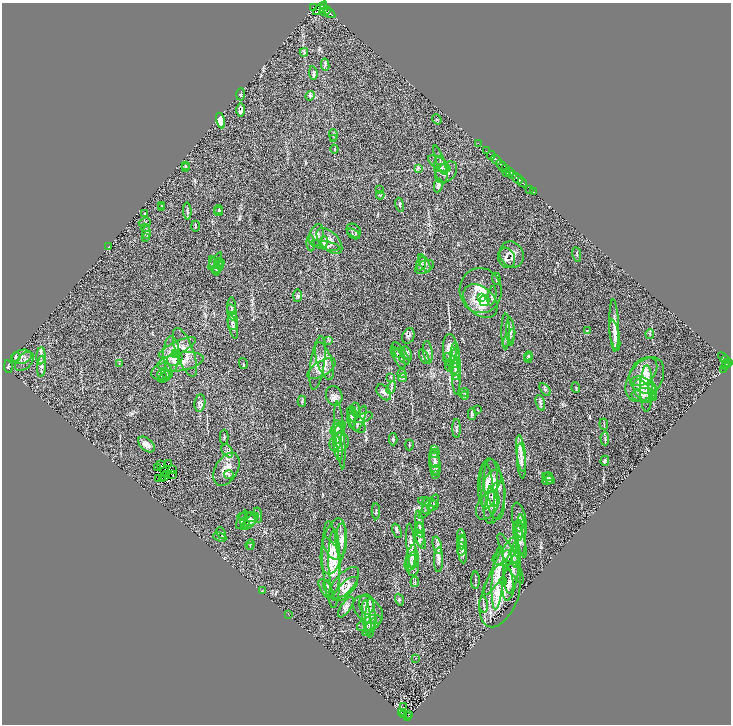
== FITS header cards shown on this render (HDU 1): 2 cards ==
NAXIS1  =                 1457
NAXIS2  =                 1444

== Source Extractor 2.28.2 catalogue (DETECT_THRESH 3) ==
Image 1457 x 1444 px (HDU 1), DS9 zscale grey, zoomed out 1/2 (1 PNG px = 2 x 2 image px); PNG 733 x 726 px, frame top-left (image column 1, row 1443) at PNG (2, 3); each listed source drawn as its Kron ellipse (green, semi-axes under 4 px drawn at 4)
Background 0.618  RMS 0.058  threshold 0.173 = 3 sigma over >= 5 px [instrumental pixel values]
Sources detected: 316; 38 cannot appear on this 1/2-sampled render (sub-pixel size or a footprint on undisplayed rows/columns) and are neither listed nor drawn; the other 278 listed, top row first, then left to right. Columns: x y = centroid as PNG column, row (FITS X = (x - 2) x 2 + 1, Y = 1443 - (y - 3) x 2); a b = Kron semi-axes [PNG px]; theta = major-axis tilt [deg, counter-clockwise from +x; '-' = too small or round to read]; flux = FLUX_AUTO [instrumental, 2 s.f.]
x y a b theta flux
314 8 2 2 - 72
320 8 9 3 42 3100
323 9 2 1 - 260
325 11 6 3 26 1500
329 13 7 2 -35 900
304 52 4 3 - 13
325 65 6 4 -82 19
313 73 7 4 -82 18
241 94 6 2 88 12
310 96 5 3 - 16
241 110 7 4 -89 30
437 119 5 3 - 11
220 120 8 4 -77 150
333 135 6 2 -89 11
333 139 3 2 - 5.3
478 143 2 1 - 26
334 149 4 2 - 8.1
486 151 2 1 - 31
491 155 4 2 - 1200
440 160 15 4 -70 38
496 160 5 2 - 1200
438 163 12 6 -34 53
185 165 3 2 - 7.5
501 165 6 2 -48 200
185 168 4 3 - 9.8
418 168 4 3 - 13
444 168 7 3 -5 25
506 168 2 2 - 370
441 170 14 6 -81 68
509 171 4 2 - 350
446 172 12 9 43 63
506 172 2 2 - 150
512 175 4 3 - 620
518 179 6 2 -42 1600
522 182 5 2 - 210
438 186 7 3 80 24
380 189 3 2 - 5.8
530 189 3 2 - 170
533 192 2 2 - 120
380 195 4 3 - 9.6
162 205 3 2 - 6.8
400 205 7 3 -80 16
162 208 4 2 - 7.8
219 209 4 4 - 13
187 211 8 3 -89 19
219 212 5 3 - 13
145 213 3 2 - 7.3
145 222 6 3 18 12
195 226 6 3 -88 13
145 228 4 3 - 9.9
354 231 8 6 -40 26
146 233 6 2 85 15
353 234 7 4 -31 18
316 235 11 7 74 54
146 237 4 3 - 9.2
329 241 16 9 -45 87
324 242 6 3 79 18
311 243 8 3 -88 22
325 245 15 4 -12 37
109 247 3 2 - 15
577 254 7 3 -80 13
512 255 13 11 -61 83
506 258 10 8 -72 50
215 261 10 3 54 20
424 263 10 4 -62 38
218 264 5 4 - 27
421 264 7 4 69 24
214 266 10 4 -71 30
219 267 8 3 57 27
425 267 10 6 28 35
217 269 5 4 - 14
496 279 6 2 -86 13
481 291 22 21 - 260
297 295 6 4 89 19
492 296 10 3 80 24
481 297 4 3 - 31
484 300 6 5 - 32
480 301 20 13 -42 240
231 306 9 4 89 26
232 313 8 4 -75 41
233 321 9 5 -88 43
614 325 26 4 -88 87
233 326 12 4 -76 40
587 331 3 2 - 4.4
506 332 18 3 90 33
510 332 14 3 -87 35
650 334 5 3 - 16
615 335 16 4 -79 65
408 336 8 6 68 30
509 338 10 3 60 25
329 340 4 4 - 15
177 348 20 6 25 92
450 348 14 7 -89 150
185 352 26 9 -70 130
428 352 11 4 -82 36
398 353 4 3 - 11
401 353 13 5 -55 35
407 353 7 3 -66 22
171 354 18 8 -90 110
175 354 2 1 - 6.8
41 356 9 4 86 40
528 356 4 4 - 14
16 357 5 4 - 22
22 357 10 7 13 54
424 357 8 4 -65 29
723 357 6 2 -40 170
398 358 12 4 -60 31
455 358 16 5 89 80
528 358 5 4 - 15
175 359 8 6 33 38
726 359 3 2 - 160
450 360 9 5 -42 40
24 361 11 7 47 44
324 361 20 7 -72 93
181 362 23 9 10 130
243 363 5 3 - 11
318 363 27 7 82 110
726 363 4 3 - 190
729 363 3 2 - 310
119 364 3 2 - 5.6
456 364 16 5 -88 90
450 365 6 4 80 30
725 365 3 3 - 180
41 366 10 4 86 35
8 367 6 2 -82 13
321 369 16 7 32 89
455 369 7 5 -58 43
724 369 3 2 - 25
643 371 16 11 48 150
161 372 10 8 23 44
166 374 6 3 -63 17
402 374 5 2 - 9.2
162 375 6 3 -62 16
456 376 19 4 -89 56
166 377 8 4 33 26
391 377 3 3 - 9.1
403 378 4 2 - 8
645 379 25 16 55 260
643 385 13 7 -22 99
391 388 7 3 65 16
576 388 5 2 - 7.1
545 389 7 4 -52 18
647 389 23 6 90 120
643 391 13 7 -56 90
653 391 10 2 -82 22
384 392 9 6 -51 36
464 393 5 3 - 9.3
464 395 4 2 - 6.3
643 395 12 7 -2 63
334 396 10 8 -71 52
302 401 5 3 - 12
200 403 9 5 83 46
540 403 8 4 -72 24
356 410 8 3 -78 16
477 410 4 2 - 7.9
353 414 7 4 89 27
472 414 6 3 88 16
351 417 11 2 -83 24
360 418 13 4 69 45
364 418 9 4 22 24
357 423 11 6 -54 43
604 424 5 2 - 13
338 428 9 4 31 40
457 428 9 3 -88 18
337 432 12 5 -89 66
340 435 33 4 -85 100
224 437 7 2 -90 13
337 437 13 3 85 44
605 438 7 2 -87 16
393 439 6 2 -90 14
339 443 10 9 - 72
146 444 10 6 -42 57
409 445 5 2 - 7.5
338 448 12 4 -82 44
434 450 4 2 - 10
227 451 7 5 -56 30
434 453 5 4 - 20
521 453 18 4 -83 100
435 459 9 5 -77 48
521 461 18 4 -86 72
605 461 5 3 - 16
168 463 2 1 - 7.1
435 464 11 5 -87 60
160 465 2 1 - 4.3
157 468 2 2 - 8.4
172 469 2 1 - 7.3
227 469 18 11 61 150
436 470 5 5 - 26
165 472 3 1 - 5.5
172 474 2 1 - 2.3
435 474 4 3 - 11
166 475 2 1 - 2.2
229 475 4 4 - 17
164 476 2 1 - 0.081
549 476 5 3 - 13
162 478 3 2 - 12
549 478 7 4 -38 17
158 479 3 1 - 20
548 480 6 3 22 13
492 481 13 8 58 99
488 483 25 10 87 150
494 489 30 10 -83 220
487 493 30 6 -86 140
493 497 10 4 -77 34
428 502 11 4 -12 32
495 502 22 9 74 150
426 505 8 3 87 21
488 505 15 9 58 110
433 506 6 4 30 19
429 507 14 5 52 47
376 511 8 2 89 15
258 515 8 3 -82 18
248 517 10 3 -8 26
250 519 7 6 - 34
242 520 10 4 63 29
519 520 18 6 -80 85
250 522 11 4 44 42
419 522 11 2 -84 24
245 523 5 3 - 18
518 525 6 4 -83 27
420 530 8 3 -76 21
397 531 7 3 -69 17
519 532 9 4 85 37
221 533 6 3 -67 12
420 534 12 5 -89 39
521 535 21 4 -88 76
220 537 7 3 -20 16
461 538 9 4 -83 37
420 539 10 4 -67 28
341 540 16 6 89 87
520 540 18 4 -74 55
461 542 7 4 90 28
250 544 5 4 - 14
437 545 9 3 -75 31
333 546 28 11 78 260
411 546 22 4 -86 76
462 546 9 4 83 40
250 547 3 2 - 6.6
331 549 13 5 -57 66
462 553 11 4 -83 34
516 555 13 4 -90 45
412 557 11 5 80 61
506 558 14 7 6 79
511 558 27 6 -65 120
439 560 12 4 87 40
334 561 31 6 -90 190
412 561 10 6 62 46
331 565 43 8 -86 260
501 565 34 7 62 180
413 566 10 6 -89 49
511 574 27 7 81 140
498 578 32 6 86 160
475 580 9 2 89 14
415 582 5 4 - 16
504 582 2 2 - 7.4
509 582 12 4 -85 36
344 583 20 9 48 100
327 586 6 3 -74 19
326 589 11 5 -59 36
345 589 16 6 44 86
262 591 3 2 - 3.6
500 594 34 18 70 380
399 600 6 3 -72 14
367 604 10 7 -84 76
483 605 8 3 -85 25
346 607 12 5 57 40
368 610 17 11 -41 140
289 615 3 2 - 7.5
367 618 18 4 -83 90
370 618 20 5 90 91
369 623 13 6 23 70
370 627 10 4 56 33
415 658 3 2 - 3.4
404 707 4 2 - 7.4
402 713 2 1 - 9.5
403 714 2 1 - 21
408 714 2 1 - 22
408 716 4 2 - 170
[38 sub-pixel or undisplayed-footprint detections neither listed nor drawn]